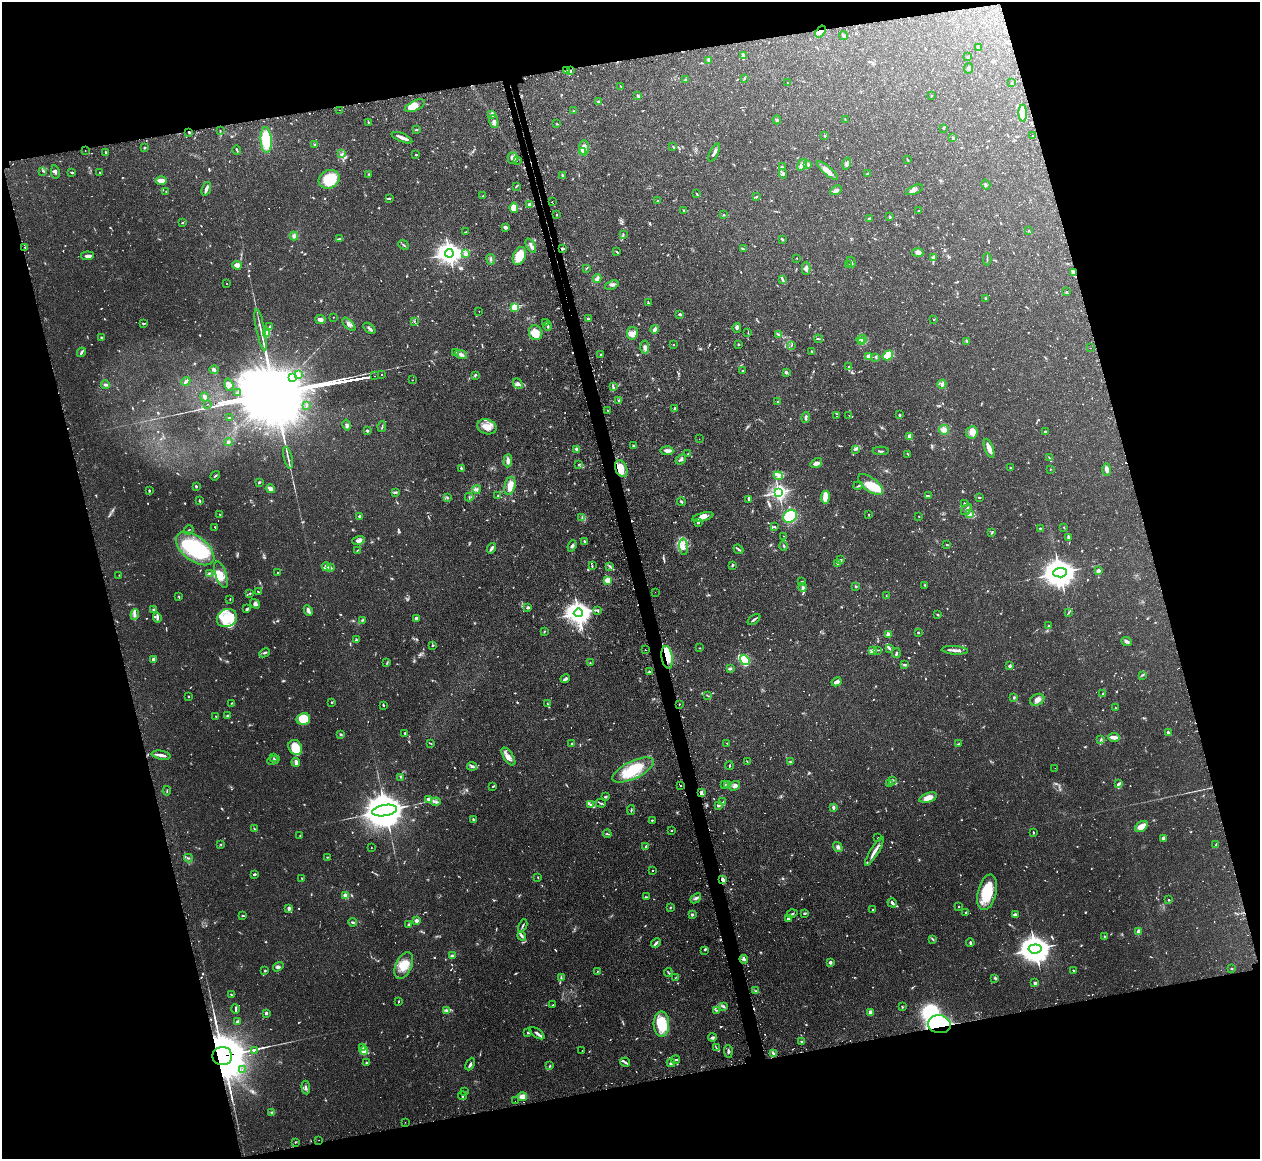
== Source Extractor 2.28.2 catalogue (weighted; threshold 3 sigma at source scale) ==
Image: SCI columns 35-5065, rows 164-4789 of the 5098 x 5072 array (HDU 1 of 3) = the unmasked area's bounding box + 8 px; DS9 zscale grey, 4 x 4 block average (1 PNG px = mean of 4 x 4 image px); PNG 1262 x 1161 px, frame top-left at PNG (2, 2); each listed source drawn as its Kron ellipse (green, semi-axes under 4 px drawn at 4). Shown black and unused: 30% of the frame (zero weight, under 2 of 3 exposures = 4% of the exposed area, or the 3 px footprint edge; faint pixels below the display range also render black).
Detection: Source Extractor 2.28.2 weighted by HDU 2 'WHT'. Background 0.105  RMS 0.0067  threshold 0.0304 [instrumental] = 3 sigma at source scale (4.5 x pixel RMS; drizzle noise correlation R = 1.50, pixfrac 1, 0.05/0.05 arcsec/px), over >= 5 px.
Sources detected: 1352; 28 too faint to see at this stretch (4 x 4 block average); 5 inside a brighter object's white glare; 64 cosmic-ray / hot-pixel residue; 4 long thin detections or spike segments (spike, bleed or trail) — neither listed nor drawn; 36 coinciding with a brighter row at this scale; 76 inside a brighter listed object's ellipse — not listed separately; of the other 1139, all 500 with FLUX_AUTO >= 2.49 (the completeness limit of this list) listed and drawn (639 fainter detections not listed), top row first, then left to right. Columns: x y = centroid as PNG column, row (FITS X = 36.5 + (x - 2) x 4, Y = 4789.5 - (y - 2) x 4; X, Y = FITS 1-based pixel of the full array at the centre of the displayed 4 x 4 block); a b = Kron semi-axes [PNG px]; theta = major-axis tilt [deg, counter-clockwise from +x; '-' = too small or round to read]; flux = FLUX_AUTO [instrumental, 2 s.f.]
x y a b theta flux
820 32 6 3 55 17
843 36 4 2 - 6.2
979 48 2 2 - 4.4
743 56 3 2 - 4.8
968 57 3 2 - 3.7
708 60 4 2 - 3.7
969 68 5 3 - 6.8
566 70 2 2 - 4.5
570 71 2 2 - 3.6
744 78 2 2 - 3.1
686 80 2 2 - 49
787 83 2 2 - 2.6
1012 83 2 2 - 2.9
621 86 2 2 - 2.6
931 95 2 2 - 2.6
638 96 3 2 - 5.1
599 102 3 3 - 4.8
415 106 11 5 25 29
340 110 2 2 - 11
574 111 2 2 - 2.7
1023 113 8 4 -89 44
491 114 4 3 - 11
845 119 2 2 - 2.7
777 120 4 2 - 5.1
368 122 2 2 - 3
494 122 7 3 -76 19
557 124 3 2 - 3.3
943 128 2 2 - 4.7
416 130 3 2 - 4.2
220 131 2 2 - 2.6
189 132 2 2 - 5.8
825 136 3 2 - 3.6
1032 136 2 2 - 3.6
402 138 11 3 -23 21
953 138 4 3 - 5
266 140 13 5 -87 150
315 144 3 2 - 5
673 147 3 2 - 3.6
144 148 2 2 - 14
584 148 7 4 -87 22
237 150 4 2 - 5.4
85 151 2 2 - 3.4
106 152 2 2 - 3.9
583 152 3 3 - 28
714 153 10 2 65 16
342 154 3 2 - 5.6
416 155 2 2 - 5.3
513 158 6 4 -75 22
908 160 3 2 - 3.2
517 161 2 2 - 3.5
808 164 3 2 - 6.4
847 164 6 3 74 12
802 165 6 3 59 15
782 167 4 2 - 4.3
827 170 13 4 -40 34
43 171 3 2 - 3.7
55 172 7 2 -81 8.7
72 172 3 2 - 4.3
100 173 3 2 - 3
867 173 3 2 - 4
369 174 3 2 - 3
783 174 5 2 - 4.9
562 176 2 2 - 10
329 179 11 9 26 140
161 181 5 3 - 28
986 185 5 2 - 5.1
516 187 3 2 - 4
206 189 7 2 70 16
836 190 6 3 28 12
914 190 9 2 23 13
166 191 2 2 - 6.7
696 193 3 2 - 3.2
483 196 2 2 - 6.1
756 197 2 2 - 3.5
389 198 4 2 - 4
552 201 2 2 - 5.1
658 201 2 2 - 2.7
529 205 2 2 - 18
514 208 5 4 - 60
684 210 2 2 - 6
919 211 2 2 - 3.7
557 215 2 2 - 2.9
724 215 2 2 - 4.6
890 217 2 2 - 6.6
869 219 4 2 - 9.9
183 223 3 2 - 3.1
505 227 3 3 - 13
1028 231 2 2 - 3.3
465 232 2 2 - 3
623 235 4 2 - 4.2
294 236 4 4 - 13
340 239 4 2 - 4.5
782 239 3 2 - 5.7
404 245 6 2 -40 5.5
531 246 8 3 -62 15
25 247 2 2 - 4.3
743 248 3 2 - 2.9
562 249 2 2 - 12
617 252 3 2 - 3.8
449 253 4 3 - 3900
918 253 6 4 -6 13
466 254 3 3 - 10
87 256 6 3 5 11
519 256 9 6 68 89
797 258 2 2 - 2.9
933 258 4 3 - 8.6
491 259 5 3 - 7.5
987 259 6 2 -88 4.2
851 262 5 2 - 5.8
237 265 5 3 - 19
848 265 3 2 - 3.6
806 268 6 3 89 15
586 269 4 2 - 3.1
1073 273 2 2 - 5.1
597 278 4 3 - 13
783 279 4 2 - 4.7
226 284 2 2 - 7.8
612 285 7 4 20 12
1066 292 3 2 - 2.7
985 298 3 2 - 5.3
648 303 3 2 - 3
515 308 2 2 - 250
479 311 2 2 - 3.5
680 314 3 2 - 6.8
333 317 2 2 - 4
588 319 2 2 - 9.2
934 319 2 2 - 2.6
320 320 5 3 - 17
414 321 2 2 - 3.4
143 323 3 2 - 4.5
545 323 4 2 - 6.2
349 324 8 2 -45 14
269 326 3 2 - 3.5
548 326 5 2 - 6.3
369 328 7 2 -42 9.5
737 328 5 3 - 7.6
655 329 4 3 - 17
261 330 21 2 -78 21
748 332 3 2 - 2.9
266 333 3 3 - 57
536 333 7 6 - 59
632 333 6 5 - 22
778 334 3 2 - 5.6
101 337 2 2 - 18
818 339 4 2 - 4
862 339 5 2 - 3.4
967 341 4 3 - 6
862 342 2 2 - 2.7
673 345 2 2 - 3.4
738 345 2 2 - 4.7
792 345 3 2 - 2.7
645 347 6 3 -85 14
1090 348 2 2 - 5.2
811 351 4 2 - 3.7
81 352 5 2 - 7.8
455 352 3 2 - 3.3
600 354 2 2 - 3.2
461 355 6 3 -18 16
888 355 5 4 - 90
869 356 4 3 - 21
876 357 2 2 - 2.9
848 367 2 2 - 2.6
214 370 4 3 - 8.6
743 371 2 2 - 2.5
786 372 2 2 - 36
298 374 3 3 - 7.8
381 375 2 2 - 240
475 375 3 2 - 6
375 376 2 2 - 4.4
292 377 3 2 - 7.2
412 380 2 2 - 2.5
186 381 4 2 - 15
518 384 6 3 -47 11
942 384 5 3 - 12
105 385 4 2 - 8.2
229 385 6 4 -73 16
613 387 3 2 - 4.3
237 393 3 2 - 5.2
205 397 4 3 - 13
619 400 2 2 - 2.9
777 401 2 2 - 3.2
208 404 2 2 - 6.2
306 406 3 2 - 2.7
675 408 3 3 - 5.5
608 410 2 2 - 2.6
849 415 2 2 - 15
900 415 2 2 - 9.9
836 416 2 2 - 3
806 417 5 2 - 7.9
230 418 3 2 - 4.1
346 425 5 3 - 8.6
382 426 5 2 - 3.8
487 427 10 7 -17 46
944 430 5 4 - 21
367 431 3 3 - 4.2
972 432 6 6 - 22
1045 432 2 2 - 8.8
910 437 4 3 - 7.5
699 439 2 2 - 2.7
228 442 4 3 - 6.5
634 446 3 2 - 6.4
989 448 10 3 -70 28
856 449 3 2 - 5.9
577 450 2 2 - 98
667 451 6 3 -5 15
881 451 8 2 -2 5.8
688 454 3 2 - 3.8
908 454 3 2 - 3.8
288 458 11 2 -76 12
1049 458 3 2 - 3.6
681 459 6 3 40 10
508 461 6 3 86 17
816 463 6 4 32 15
579 464 2 2 - 2.8
1010 467 2 2 - 3.9
461 468 3 2 - 5.1
621 469 9 5 -66 54
1050 469 2 2 - 2.7
1107 470 6 3 -89 15
215 476 5 2 - 4.1
778 476 4 3 - 11
260 482 3 2 - 3.4
871 485 15 6 -38 100
196 486 2 2 - 10
510 486 9 5 76 35
858 486 5 2 - 4.7
270 489 5 3 - 21
477 489 4 3 - 8.3
149 491 3 2 - 4.3
396 492 4 2 - 5.1
779 492 3 2 - 1600
498 495 2 2 - 2.7
928 496 3 2 - 3.9
469 497 4 2 - 2.9
825 497 6 4 82 39
979 497 2 2 - 4.4
447 498 3 2 - 3
749 500 3 2 - 4.4
199 501 4 2 - 4.2
681 502 4 2 - 5.6
964 504 4 2 - 3.9
966 509 6 2 52 9.3
869 514 2 2 - 2.8
969 514 4 3 - 11
220 515 3 2 - 2.6
359 516 4 2 - 5.1
790 516 7 6 - 130
919 516 2 2 - 2.7
582 517 4 3 - 7
703 517 11 4 14 20
698 522 2 2 - 11
215 527 2 2 - 3.3
774 527 3 2 - 4.1
1064 527 3 2 - 2.8
1040 528 2 2 - 3.6
189 530 5 2 - 3.5
991 533 3 2 - 2.6
784 536 2 2 - 3
1069 537 3 3 - 7.3
358 541 6 4 17 18
584 541 2 2 - 5.2
947 545 3 2 - 3.1
572 546 6 2 68 7.3
783 546 5 2 - 5.4
684 547 8 3 -84 16
491 548 5 3 - 9.9
195 549 22 12 -37 360
738 549 5 2 - 7.4
357 550 4 2 - 2.5
841 560 4 2 - 7.1
837 564 3 2 - 2.8
732 565 3 2 - 4.1
592 566 3 2 - 4.6
610 566 4 2 - 5.4
326 567 4 4 - 13
330 567 4 2 - 5
1098 571 3 2 - 17
209 573 3 2 - 3.6
278 573 2 2 - 2.8
1060 573 7 4 4 7600
119 575 2 2 - 2.5
221 575 14 5 -72 42
608 580 2 2 - 240
802 582 2 2 - 9.1
925 585 3 2 - 3.1
802 587 4 3 - 9.6
856 587 3 2 - 3.7
258 592 4 2 - 3.4
655 592 2 2 - 4.9
250 593 2 2 - 3.3
886 595 2 2 - 2.6
179 596 3 2 - 2.9
230 599 2 2 - 2.6
255 604 5 3 - 12
528 607 4 3 - 5.8
247 609 3 2 - 7.9
154 610 4 4 - 6.9
308 610 6 2 -65 14
598 611 3 2 - 4.9
1069 612 3 2 - 3.4
578 613 4 3 - 4200
937 614 2 2 - 4.7
135 615 5 3 - 11
157 618 5 2 - 8.9
227 618 10 8 29 160
416 618 2 2 - 18
754 619 7 2 38 10
363 620 2 2 - 3
1049 626 4 2 - 5.8
544 631 2 2 - 3.4
918 632 2 2 - 16
888 635 3 3 - 19
356 640 3 2 - 6.4
1127 641 5 3 - 8.5
433 645 2 2 - 5.2
699 648 3 2 - 2.8
889 648 3 2 - 6
645 650 2 2 - 8.2
878 650 3 2 - 2.6
955 650 13 3 -4 17
872 651 3 3 - 6.9
264 653 6 2 26 6.4
896 653 5 2 - 7.2
667 657 11 5 -81 64
153 659 3 2 - 10
745 660 5 4 - 150
387 662 4 2 - 3.8
590 663 2 2 - 3.3
904 665 3 2 - 7.5
1010 666 2 2 - 12
730 669 4 2 - 5.2
649 672 3 3 - 5.2
1142 675 3 2 - 3.4
565 679 5 2 - 11
837 682 5 3 - 14
1103 693 3 2 - 3.2
707 695 3 2 - 2.7
188 697 2 2 - 4.2
1014 697 2 2 - 5.7
1037 700 7 5 28 22
331 702 2 2 - 3.4
232 703 3 2 - 2.7
547 704 3 2 - 3.1
679 704 2 2 - 5.3
383 705 3 2 - 4
1115 708 2 2 - 2.7
228 716 4 2 - 11
216 717 2 2 - 3.1
303 719 7 6 - 110
1168 732 2 2 - 32
405 733 2 2 - 4.2
341 734 3 2 - 4.6
1114 737 6 2 -4 31
1101 739 4 2 - 4.9
430 743 3 2 - 2.7
572 743 3 2 - 5
727 743 2 2 - 2.6
958 744 3 2 - 3.1
295 747 8 6 -59 99
161 755 9 2 -10 22
508 757 10 4 -56 21
274 758 2 2 - 2.6
273 760 6 2 22 7.7
747 761 3 2 - 2.9
790 761 3 2 - 3.4
296 762 4 3 - 15
472 766 5 3 - 9.4
729 766 4 2 - 3.5
1055 768 2 2 - 2.5
633 770 22 9 25 140
401 777 3 3 - 4.4
892 780 3 2 - 3.4
889 783 3 2 - 2.6
724 784 3 2 - 4.3
1118 784 4 2 - 6.7
728 785 2 2 - 2.9
493 786 2 2 - 2.7
681 786 2 2 - 2.6
735 786 6 4 40 15
167 791 5 2 - 3.1
702 793 2 2 - 4.3
605 797 3 2 - 3.7
928 798 9 4 18 35
429 799 2 2 - 63
436 802 4 2 - 9
723 802 3 2 - 3.5
601 803 5 2 - 5
590 804 3 2 - 5.2
718 806 3 2 - 6.6
833 807 2 2 - 12
385 810 12 5 10 21000
631 810 5 2 - 3.8
473 820 4 2 - 6.3
652 820 2 2 - 15
1142 826 7 4 39 33
254 828 2 2 - 3.9
671 831 2 2 - 3.1
1033 832 3 2 - 4.8
607 834 4 2 - 4.2
300 835 2 2 - 3.1
878 838 2 2 - 8.3
1163 839 4 2 - 5.3
221 844 2 2 - 2.6
1216 845 3 2 - 3.2
646 846 4 2 - 7.9
838 847 5 4 - 12
371 848 2 2 - 3.8
874 851 16 2 58 30
327 857 2 2 - 2.7
188 858 4 2 - 5.2
652 870 2 2 - 4
254 874 4 2 - 4.7
302 878 3 2 - 3.2
538 878 2 2 - 2.6
723 880 3 3 - 11
987 892 18 9 76 140
345 895 2 2 - 120
646 897 3 2 - 3
696 898 6 3 40 8.8
1169 900 2 2 - 4.9
892 903 5 2 - 10
670 907 3 2 - 3.4
959 907 2 2 - 3.1
289 908 4 3 - 12
873 909 2 2 - 2.8
966 912 2 2 - 3.2
804 913 3 2 - 5
792 914 5 2 - 6.3
692 915 3 2 - 6.9
1015 915 4 2 - 12
243 916 2 2 - 3.2
788 918 3 2 - 7.7
416 921 2 2 - 76
352 922 4 2 - 7.1
408 925 3 2 - 3.6
523 925 6 2 64 6
1138 932 4 3 - 12
522 936 5 3 - 9.4
1104 937 3 2 - 6.3
933 939 3 2 - 4.1
656 943 5 2 - 15
970 943 4 2 - 6.2
1035 949 6 4 6 7200
705 950 3 2 - 3.5
452 956 3 3 - 6.2
744 959 4 2 - 10
830 962 2 2 - 14
404 965 14 8 65 68
278 967 5 3 - 10
1232 968 2 2 - 9.7
265 971 3 2 - 4.5
1073 971 2 2 - 4.6
597 972 3 2 - 2.6
668 972 4 2 - 3.7
561 978 2 2 - 3.5
675 978 3 2 - 2.7
995 978 2 2 - 8.5
1035 983 2 2 - 45
756 991 3 3 - 5.2
231 994 2 2 - 3.7
398 1002 2 2 - 2.8
553 1005 3 2 - 2.9
723 1006 3 2 - 7.1
902 1007 2 2 - 3.3
236 1009 5 2 - 7.6
447 1010 4 2 - 5.2
716 1010 2 2 - 3.6
870 1012 2 2 - 77
266 1013 2 2 - 32
238 1022 3 3 - 12
661 1024 13 8 -89 120
939 1024 11 9 -8 680
528 1033 2 2 - 15
537 1033 8 2 -36 12
712 1038 4 3 - 7.9
802 1041 3 2 - 3.5
363 1047 2 2 - 2.8
716 1047 3 2 - 3.7
254 1050 2 2 - 9.8
364 1051 4 3 - 40
582 1051 2 2 - 2.6
728 1051 6 3 -86 8.2
773 1053 3 2 - 5.7
222 1056 10 9 - 25000
675 1060 4 2 - 6.1
366 1062 2 2 - 3.8
625 1062 5 2 - 7.6
671 1063 4 2 - 7.7
470 1064 6 2 63 8.6
549 1066 2 2 - 4.6
242 1070 2 2 - 2.5
306 1087 7 3 -84 9.5
465 1092 2 2 - 3.8
462 1096 4 2 - 5.2
522 1097 5 3 - 26
515 1101 2 2 - 2.9
272 1112 3 2 - 2.9
405 1122 2 2 - 2.6
319 1140 2 2 - 3.6
295 1142 2 2 - 2.8
Overlapping masked pixels (flux is a lower limit): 9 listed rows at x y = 820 32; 566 70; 189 132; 562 249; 621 469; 667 657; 723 880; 939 1024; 222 1056
Diffuse or blended objects may show on this block-average render without a row.